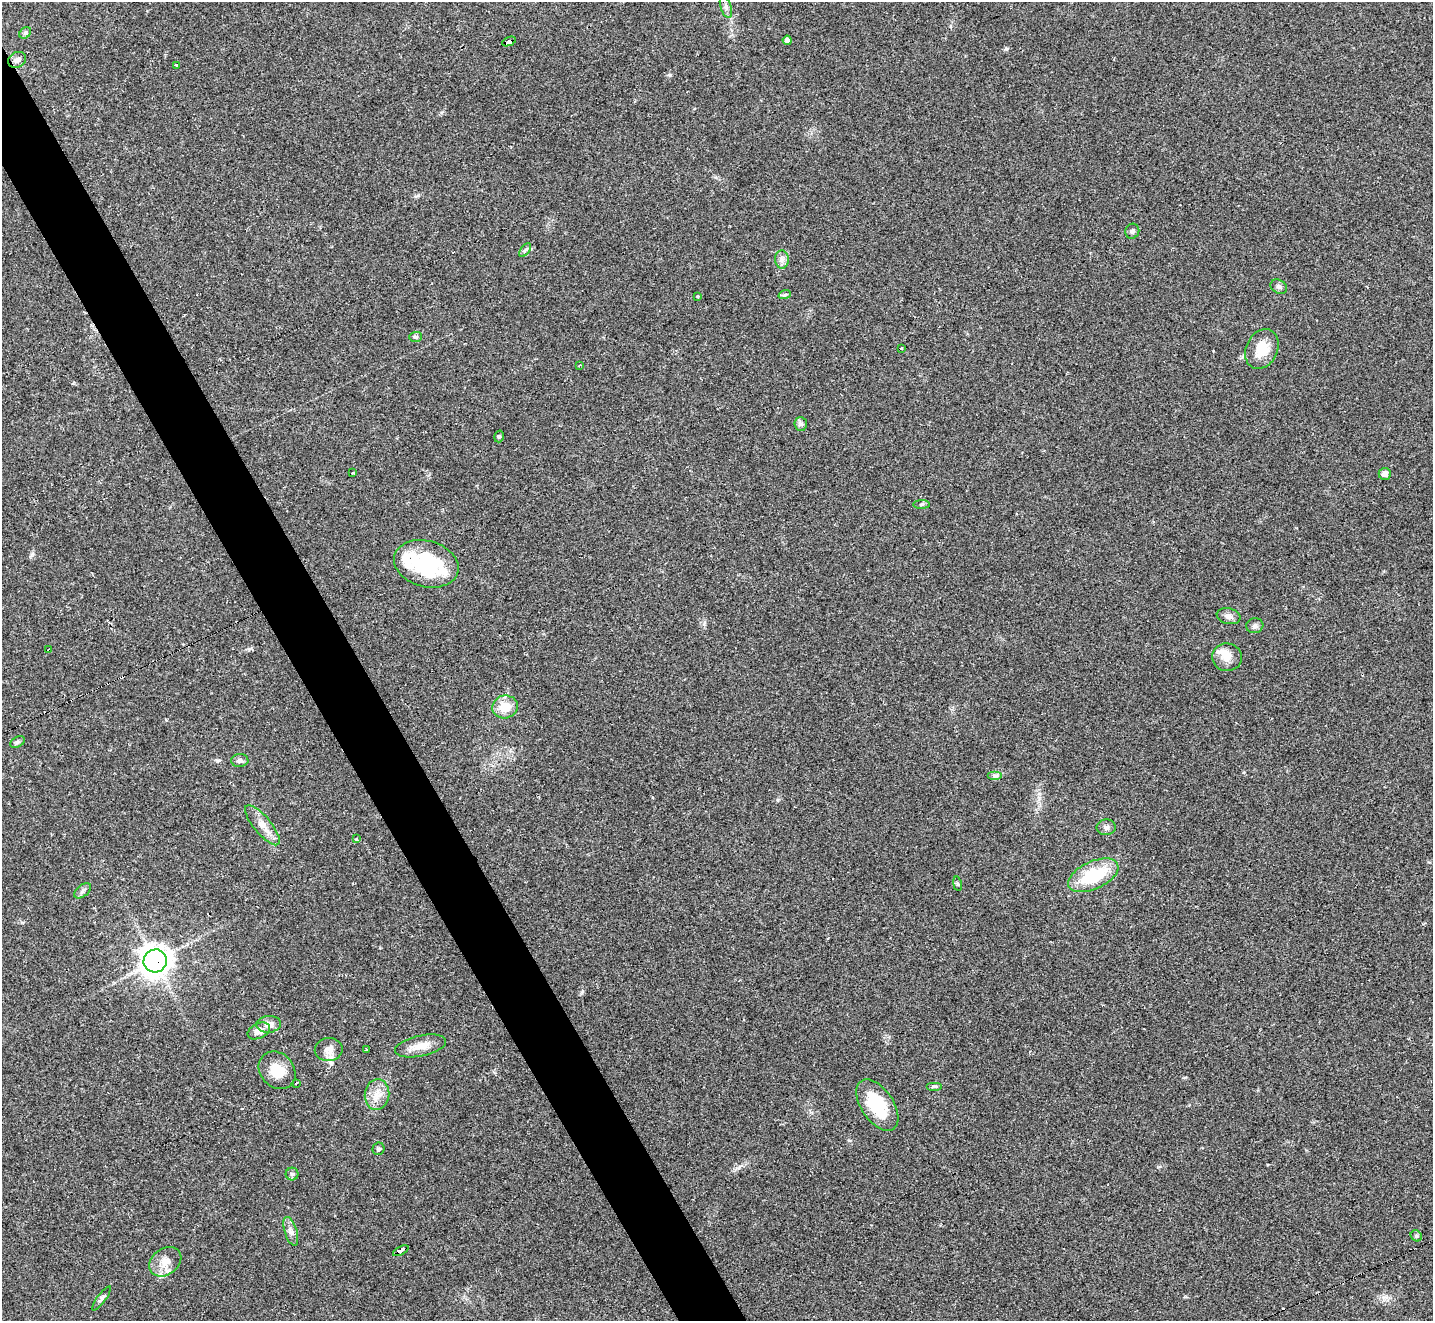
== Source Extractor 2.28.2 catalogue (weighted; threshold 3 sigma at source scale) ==
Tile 11 of 4 x 4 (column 3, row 3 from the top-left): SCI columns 2862-4292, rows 1605-2923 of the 5722 x 5711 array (HDU 1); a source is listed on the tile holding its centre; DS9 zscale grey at full resolution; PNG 1435 x 1323 px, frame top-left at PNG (2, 2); each listed source drawn as its Kron ellipse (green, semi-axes under 4 px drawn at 4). Shown black and unused: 4% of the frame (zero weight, under 2 of 3 exposures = <1% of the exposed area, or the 3 px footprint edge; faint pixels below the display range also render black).
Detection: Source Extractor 2.28.2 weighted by HDU 2 'WHT'; one run over the whole footprint, this tile lists its part. Background 0.0674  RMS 0.0061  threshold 0.0276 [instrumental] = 3 sigma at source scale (4.5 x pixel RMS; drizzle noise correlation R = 1.50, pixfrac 1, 0.05/0.05 arcsec/px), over >= 5 px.
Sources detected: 62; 3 cosmic-ray / hot-pixel residue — neither listed nor drawn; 5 inside a brighter listed object's ellipse — not listed separately; the other 54 listed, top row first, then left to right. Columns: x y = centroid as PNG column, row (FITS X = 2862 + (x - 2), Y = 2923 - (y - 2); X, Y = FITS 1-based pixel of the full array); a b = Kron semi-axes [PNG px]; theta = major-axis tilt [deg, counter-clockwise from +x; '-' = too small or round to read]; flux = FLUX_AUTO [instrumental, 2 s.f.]
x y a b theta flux
726 7 11 5 -72 2.1
25 33 6 5 - 1.2
787 40 4 4 - 2.4
509 41 7 4 23 110
17 60 9 7 29 2.6
176 65 3 3 - 0.76
1132 231 7 7 - 1.5
525 250 8 4 53 1.3
782 259 9 7 -89 2.6
1279 287 8 6 -32 1.9
785 294 6 4 20 0.93
698 296 4 2 - 0.53
415 337 6 5 - 1.1
901 348 3 3 - 2.1
1262 349 21 15 64 13
580 365 3 3 - 0.64
801 424 7 6 - 1.6
499 436 6 4 73 0.98
353 473 3 3 - 1.4
1385 474 6 6 - 3.7
922 504 8 4 2 1
426 564 33 23 -16 54
1229 616 12 8 -12 3.1
1255 626 8 7 - 1.8
49 649 3 2 - 0.55
1227 657 15 13 -6 7.5
505 707 13 11 15 11
17 742 8 5 27 1.3
240 761 8 6 3 2
995 775 7 4 0 1.4
262 825 25 8 -50 6.6
1106 827 9 8 - 2.2
356 839 4 3 - 0.72
1093 875 27 13 25 32
957 884 7 3 -81 0.82
83 891 10 5 38 1.7
155 961 12 11 - 620
269 1024 12 8 5 4.4
259 1031 12 7 25 5.1
420 1046 26 10 12 8.7
329 1050 14 11 10 4.8
366 1050 3 3 - 1.4
277 1070 20 17 -48 12
296 1083 3 2 - 0.98
934 1086 8 4 0 1.1
377 1095 15 12 82 7.5
877 1105 29 16 -56 28
378 1149 6 6 - 1.3
292 1174 6 6 - 1.3
291 1231 15 6 -73 3
1416 1236 6 5 - 0.98
401 1251 8 3 27 36
165 1262 17 13 37 7
101 1298 14 4 53 1.7
Overlapping masked pixels (flux is a lower limit): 3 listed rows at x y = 509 41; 155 961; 401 1251
Unlisted compact peaks at least as high as the median listed source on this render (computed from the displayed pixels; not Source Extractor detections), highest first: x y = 1006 49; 670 75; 704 624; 32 554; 582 992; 217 761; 418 195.